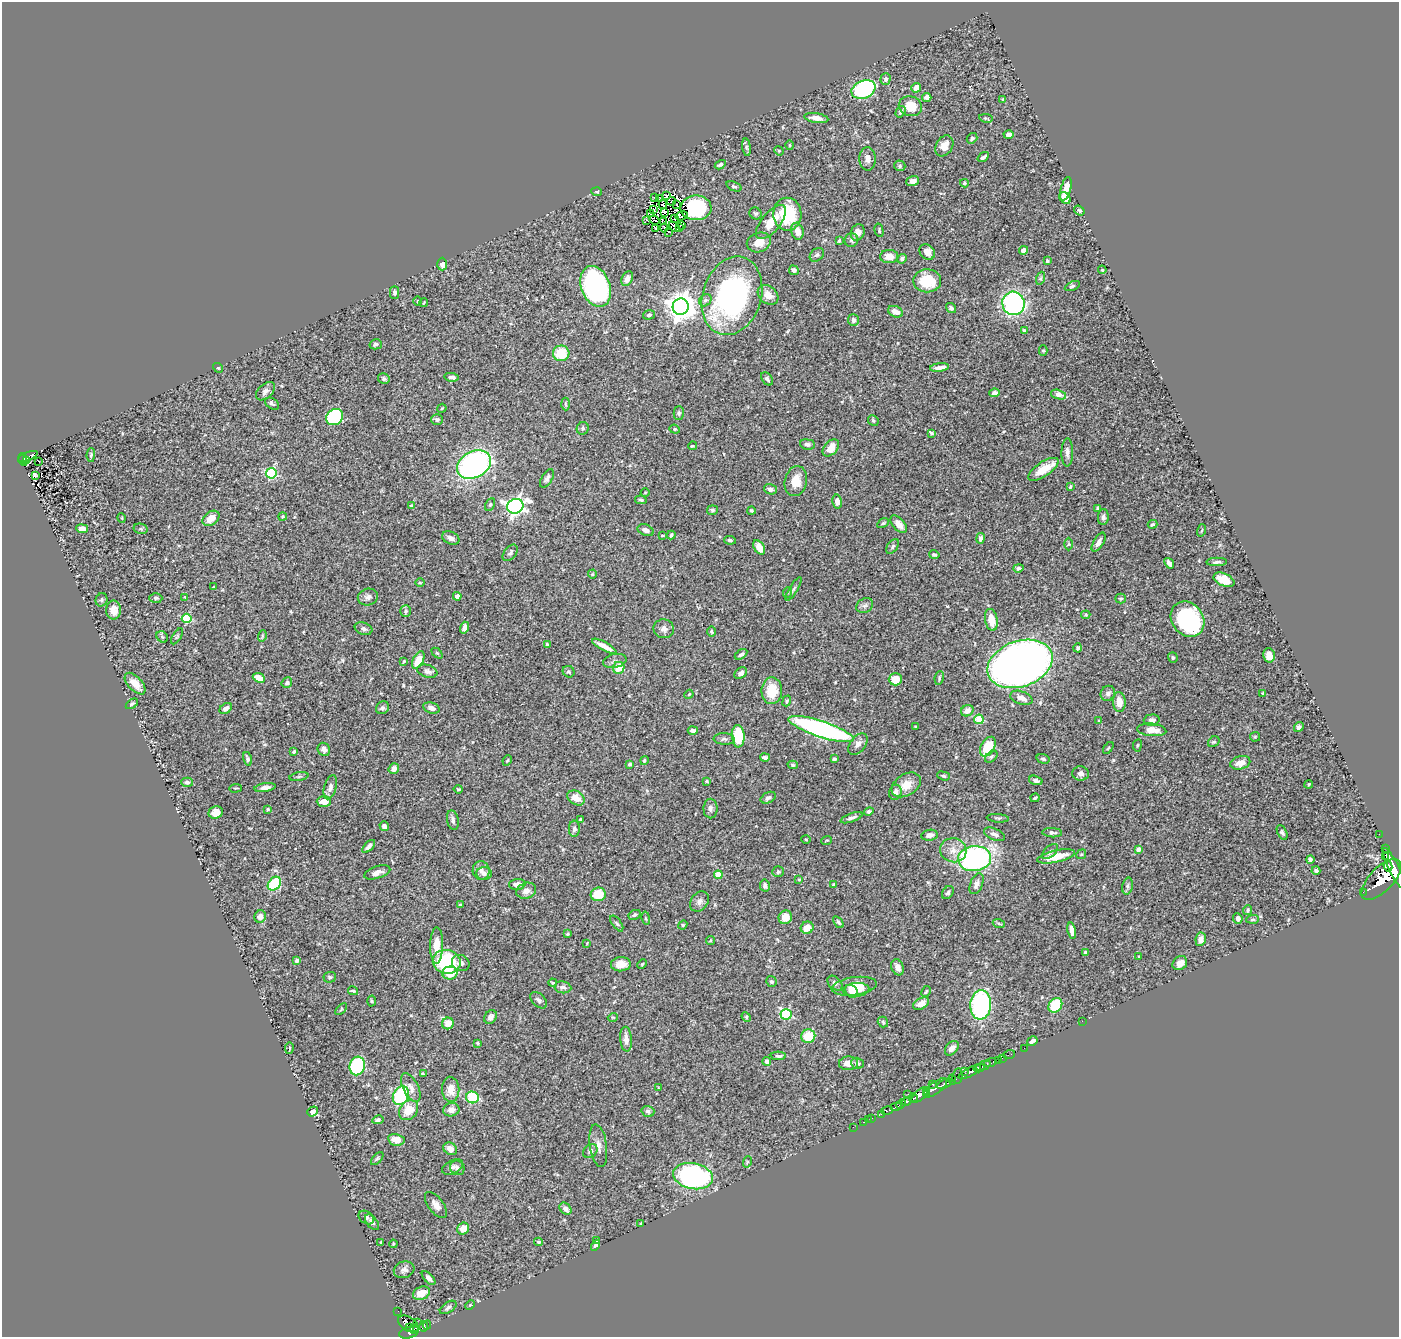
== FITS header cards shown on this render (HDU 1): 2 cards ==
NAXIS1  =                 1397
NAXIS2  =                 1335

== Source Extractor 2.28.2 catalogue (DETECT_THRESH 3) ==
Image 1397 x 1335 px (HDU 1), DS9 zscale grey, 1 PNG px = 1 image px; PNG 1401 x 1339 px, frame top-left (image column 1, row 1335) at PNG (2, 2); each listed source drawn as its Kron ellipse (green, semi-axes under 4 px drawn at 4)
Background 0.465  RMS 0.022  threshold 0.0665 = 3 sigma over >= 5 px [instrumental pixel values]
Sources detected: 449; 8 with non-positive FLUX_AUTO (blend fragments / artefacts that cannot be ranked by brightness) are neither listed nor drawn; the other 441 listed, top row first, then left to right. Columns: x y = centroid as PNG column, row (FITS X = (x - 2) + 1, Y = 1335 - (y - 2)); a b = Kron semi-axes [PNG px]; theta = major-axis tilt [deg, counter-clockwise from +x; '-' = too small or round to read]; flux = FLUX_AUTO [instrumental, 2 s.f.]
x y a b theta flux
886 79 5 5 - 3.4
916 88 5 4 - 11
863 90 12 9 22 190
927 97 4 4 - 6
1003 99 4 3 - 1.2
910 106 12 10 -19 27
900 112 6 4 58 2.9
816 118 12 4 -9 11
986 118 7 3 -9 1.9
1009 135 5 4 - 6.4
972 138 6 4 39 3.6
790 145 5 3 - 1.8
944 146 11 8 59 13
747 147 9 4 -82 2.8
779 151 5 4 - 1.5
983 157 6 3 36 3.3
868 159 12 8 -86 8.6
720 165 6 4 31 2.9
900 166 5 5 - 2.6
913 181 6 4 18 8.7
964 183 4 3 - 2
734 186 8 4 -22 3
1066 189 12 5 74 15
597 192 5 3 - 1.8
666 196 2 2 - 1.1
655 198 3 3 - 4.8
1065 198 6 5 - 13
659 199 3 2 - 2.4
671 201 4 2 - 1.7
663 205 4 3 - 0.75
676 205 3 2 - 1.7
696 208 15 12 1 140
653 210 3 3 - 0.46
1079 210 5 4 - 2.4
665 212 3 2 - 1.1
651 213 4 2 - 1.2
755 213 6 5 - 3.2
787 214 16 14 -88 75
682 216 6 3 17 0.032
674 219 3 2 - 2.5
647 220 4 3 - 22
654 220 5 2 - 0.95
664 221 3 2 - 1.3
771 222 21 9 50 27
681 225 3 2 - 0.35
674 227 6 4 -41 4.6
655 228 3 2 - 1.5
664 228 4 2 - 1.1
680 228 3 2 - 3.5
879 230 7 4 -76 2
797 231 8 6 -75 13
669 232 4 2 - 5.6
858 232 8 6 69 9.5
851 240 7 6 - 3.6
839 241 3 3 - 1.4
759 242 12 9 19 17
1024 250 4 4 - 10
927 252 8 7 - 10
817 255 8 6 42 3.6
889 256 9 6 -2 13
902 259 5 4 - 3.8
1047 261 3 3 - 2
442 264 6 5 - 7.3
794 270 5 4 - 4.2
1102 270 4 3 - 1.4
1041 278 6 4 71 2.6
627 279 8 5 64 8.7
927 281 14 11 -1 48
596 286 21 14 -68 260
1072 286 8 4 25 2.5
395 292 6 4 90 3.7
768 295 11 8 -39 15
732 296 40 29 73 310
705 300 7 5 42 3.4
417 301 5 3 - 1.3
424 302 4 2 - 1.4
1013 303 12 11 - 290
681 307 8 8 - 2100
951 308 5 4 - 3.6
895 312 8 5 -22 11
649 315 6 4 17 3.1
853 320 6 5 - 4.9
1024 330 4 3 - 2.2
376 344 6 5 - 3.6
1043 350 5 4 - 1.8
561 353 8 7 - 40
939 367 9 3 7 6.6
218 368 5 4 - 2.2
451 377 7 4 -8 4.8
384 379 6 5 - 3.5
767 379 7 5 -51 3.3
265 391 11 7 43 5.9
994 393 5 4 - 4.4
1058 395 8 4 -18 14
272 404 8 5 -33 3.6
565 404 6 4 -87 1.9
442 408 5 3 - 1.4
679 413 7 5 -89 2.9
335 417 9 7 40 130
437 420 6 5 - 3.6
873 420 5 5 - 2.5
583 428 6 6 - 3.3
675 429 5 4 - 2
931 433 4 3 - 2.6
807 444 7 5 -7 4.7
692 446 4 3 - 1.2
831 448 10 6 48 18
1067 452 14 6 89 6.6
91 455 6 4 88 2.8
28 457 10 3 24 68
23 459 6 4 -79 77
26 460 4 3 - 22
39 461 3 2 - 1.7
474 465 18 13 29 390
1043 469 17 7 33 27
271 473 5 5 - 150
35 475 4 3 - 2.1
547 478 10 5 58 4.3
796 481 15 11 77 20
1070 487 3 3 - 1.8
770 489 6 5 - 4.1
645 493 4 3 - 1.1
641 500 6 4 -10 2.5
837 502 7 5 -80 8.8
490 504 6 4 62 2.3
412 506 3 3 - 2.1
515 506 8 7 - 600
1097 509 4 3 - 2
712 510 5 4 - 2.8
751 511 4 4 - 2.1
283 516 4 4 - 2.6
1103 517 8 5 88 4.1
122 518 5 3 - 1.2
211 518 9 6 37 16
883 523 6 4 30 2.3
899 524 10 6 -48 11
1153 524 5 3 - 1.9
82 529 6 4 -9 10
141 529 7 5 -13 3
646 530 8 5 -23 7.1
1202 530 6 3 71 1.4
662 535 3 3 - 1.7
671 535 4 3 - 2.4
451 538 9 6 -25 7.6
980 538 5 4 - 5
730 540 6 4 -9 3.3
1099 542 11 5 60 6.3
1069 544 6 4 89 2.2
893 546 8 5 55 3.2
759 547 8 5 -57 15
510 553 9 6 51 4.2
934 555 5 4 - 2.7
1217 562 10 4 1 4.2
1169 563 6 4 -53 7
1018 568 5 4 - 4
592 574 4 4 - 1.6
1224 580 11 6 -25 26
420 583 5 3 - 1.4
214 587 3 3 - 2.5
794 589 13 3 58 2.9
788 592 5 3 - 1.7
457 596 4 4 - 6.9
185 597 3 3 - 1
368 597 10 8 13 6.1
156 598 6 5 - 2.9
1121 598 5 5 - 2.1
102 600 7 6 - 2.7
865 606 9 7 34 4.4
114 610 9 7 -89 12
406 611 6 5 - 2.5
1086 615 5 4 - 2
187 618 5 5 - 86
1188 619 19 15 -53 170
991 620 11 6 -80 23
464 628 6 4 72 7.5
363 629 9 6 -18 4.8
664 629 10 9 - 7.2
711 631 5 4 - 2.6
177 636 9 3 57 2
262 636 6 3 73 1.5
162 637 6 5 - 2.6
547 645 4 3 - 2.2
604 646 13 4 -28 12
1078 648 4 4 - 2.6
437 653 6 4 -43 1.7
741 654 7 4 32 3.7
1269 655 7 5 -76 12
1173 657 5 4 - 2.3
418 660 9 5 62 23
404 661 4 3 - 1.3
615 661 12 7 12 5.8
1020 664 34 23 19 1100
619 668 6 5 - 23
427 671 10 6 -17 5.5
569 672 6 5 - 2.7
741 673 7 5 36 6.1
259 678 6 4 -23 17
939 678 7 4 82 2.7
895 679 6 6 - 22
287 683 5 5 - 3.7
135 684 13 7 -47 21
772 691 13 10 87 36
1108 693 8 7 - 5.4
1263 693 4 4 - 1.9
689 694 5 3 - 1.3
1021 698 11 6 -19 10
787 701 5 3 - 1.8
1119 702 10 6 -86 14
132 704 7 3 34 3.2
226 708 7 4 35 6.5
382 708 7 6 - 3.2
431 708 8 5 -18 7.8
967 711 6 5 - 11
979 719 5 4 - 51
1152 720 8 6 4 5.8
1099 721 4 3 - 1.4
916 727 3 2 - 1.1
1299 727 5 4 - 4.2
821 729 34 8 -18 380
693 730 5 3 - 5
1152 730 14 6 -6 17
738 736 11 6 -87 60
1255 737 5 5 - 1.9
724 739 10 5 -3 4.4
1214 742 6 5 - 2.5
858 744 12 7 51 7.5
1137 745 6 3 81 1.6
988 747 11 6 59 40
1108 748 7 3 53 1.8
324 749 7 6 - 6.1
294 751 4 3 - 2.2
765 757 5 4 - 4.8
991 757 7 4 41 2.7
247 759 7 4 -73 4
834 759 4 3 - 2.8
1043 759 6 4 -18 2.9
507 760 5 4 - 1.7
644 760 4 4 - 2
1240 763 10 6 13 13
630 764 4 3 - 2.8
793 765 5 4 - 2.3
394 769 5 5 - 8.9
1081 773 8 7 - 5.3
943 776 6 4 -19 2.6
299 777 9 4 11 2.7
1036 780 7 4 -17 5.3
707 781 3 2 - 1.5
187 782 6 4 -2 3.5
1309 784 4 3 - 1.4
906 785 16 10 33 19
330 787 12 6 75 6.5
235 788 6 2 5 1.5
265 788 10 4 8 6.3
458 789 4 3 - 1.8
895 792 8 6 72 7.9
576 798 9 6 -33 17
768 798 8 5 27 4.4
1035 798 4 2 - 2.2
324 802 7 5 -2 14
268 809 4 4 - 1.6
710 809 10 7 89 5
869 811 5 4 - 2.7
216 812 7 6 - 12
852 818 11 4 20 5.2
998 818 11 3 -4 2.3
580 819 3 3 - 1.7
453 820 10 5 -80 4.9
384 826 5 4 - 4.4
574 829 8 5 87 4.2
1282 832 8 4 -63 3.3
1052 833 10 4 -3 5.1
994 834 11 5 -23 6.3
1379 834 2 2 - 3.6
930 835 8 5 9 7.4
806 839 4 3 - 1.3
826 840 5 2 - 1.3
369 846 8 4 47 5.4
1386 848 2 2 - 4.4
1138 849 4 4 - 7.5
953 850 13 12 - 16
1050 852 10 5 41 3.8
1081 854 5 4 - 2
1056 856 19 6 12 35
1386 856 3 2 - 120
975 859 16 12 4 310
1310 859 4 4 - 3
1388 866 5 4 - 480
1394 869 23 5 -64 1700
481 870 9 8 - 8.4
1316 870 4 4 - 2.6
377 872 13 6 18 8.2
778 872 6 5 - 3.4
484 874 8 6 -6 6.4
718 875 4 4 - 31
799 880 4 3 - 1.4
1381 880 26 12 46 3500
274 884 8 5 49 91
517 884 8 5 4 8.6
834 884 4 3 - 1.8
976 884 11 6 67 6.9
765 886 6 5 - 4.7
1127 886 8 5 78 3.5
526 891 10 8 20 9.8
1363 892 2 2 - 21
948 893 7 5 56 3.2
598 894 7 6 - 33
699 901 11 8 54 6.9
460 905 3 3 - 1.7
1248 910 5 4 - 2.4
634 915 6 4 27 3.4
260 916 6 6 - 8
785 917 7 6 - 18
646 918 7 3 -80 1.7
1238 918 5 4 - 7.5
1253 919 6 4 4 2.4
838 922 6 4 -52 2.9
617 923 9 4 -54 2.8
999 924 6 4 -20 1.8
683 925 5 4 - 1.7
807 928 6 6 - 19
1072 930 8 4 -79 10
567 934 3 3 - 1.6
1201 939 7 5 82 9.3
710 940 5 3 - 1.3
587 943 4 4 - 1.2
437 945 18 6 89 24
1085 952 3 3 - 2.6
1139 956 3 2 - 1.3
297 961 4 3 - 3.8
447 962 14 12 -11 130
461 963 9 7 -32 6.2
1180 963 8 6 39 9.5
621 964 10 7 6 14
642 964 5 3 - 1.3
898 967 8 6 -67 8.6
450 973 7 6 - 27
330 977 6 5 - 2.6
771 981 6 5 - 2.5
553 983 4 3 - 1.7
835 983 9 6 -44 4.3
854 986 23 9 8 24
563 987 8 6 -9 4.8
856 990 13 7 4 13
353 991 5 3 - 2
851 991 7 5 -49 6.7
926 991 6 3 61 1.8
539 1000 10 6 -43 4.8
371 1001 5 3 - 1.5
921 1004 9 5 29 11
981 1005 15 10 85 200
1055 1005 8 6 52 60
341 1009 7 2 45 1.2
786 1014 6 5 - 110
491 1017 7 6 - 6.1
613 1017 5 3 - 1.3
746 1017 5 4 - 1.7
1082 1021 2 2 - 64
883 1022 5 5 - 2.2
448 1023 6 6 - 17
808 1036 7 7 - 33
626 1039 12 6 -85 9.6
1032 1041 6 3 32 4
478 1043 4 3 - 1.9
289 1048 5 3 - 1.5
952 1048 8 5 48 8.8
1024 1048 2 2 - 7
1009 1055 6 2 19 10
778 1056 7 4 -2 3.1
1002 1058 2 2 - 9
998 1060 2 2 - 11
767 1061 4 4 - 5.7
848 1063 10 7 5 10
857 1063 6 5 - 5.1
990 1063 6 3 15 65
357 1066 9 7 75 130
983 1066 8 3 24 260
979 1068 5 4 - 280
964 1071 2 2 - 22
970 1072 12 3 29 490
423 1074 4 3 - 1.6
957 1076 8 5 81 110
952 1080 5 3 - 120
932 1084 3 3 - 75
944 1084 8 3 25 170
411 1088 16 7 -63 9.7
658 1088 4 2 - 0.98
935 1088 14 6 37 410
451 1089 13 8 -87 16
926 1092 4 2 - 210
908 1094 2 2 - 7.1
920 1095 10 5 43 800
401 1096 10 7 62 110
472 1097 6 6 - 66
913 1098 4 3 - 220
906 1102 5 3 - 240
901 1104 5 3 - 200
896 1107 5 3 - 300
409 1110 11 8 51 27
451 1110 8 6 10 8.9
887 1110 6 3 12 120
313 1111 6 4 36 6.1
648 1111 6 5 - 3.7
881 1114 2 2 - 31
872 1118 2 2 - 9
378 1120 5 4 - 3.8
868 1120 2 2 - 4.5
863 1122 3 2 - 12
853 1127 2 2 - 4.6
396 1140 8 5 -11 15
598 1146 21 8 -82 11
450 1149 7 6 - 9.8
590 1151 8 6 42 5.6
377 1159 8 3 48 2
747 1162 6 3 72 1.7
453 1167 11 6 26 6.1
457 1168 8 6 -48 4.2
693 1176 20 13 -11 310
436 1205 15 7 -53 9.7
565 1209 7 5 -49 7.8
366 1218 8 6 -35 4.4
372 1222 9 5 -52 4.6
641 1223 3 2 - 0.93
463 1229 6 5 - 16
597 1241 3 2 - 1.3
539 1242 4 3 - 2
381 1243 3 2 - 1.5
393 1244 4 3 - 1.6
595 1245 5 4 - 4.5
404 1270 10 8 19 6.5
429 1278 9 4 -46 6.4
421 1293 9 6 23 18
470 1305 5 3 - 1.5
448 1307 9 5 33 4.1
398 1311 2 2 - 5.9
417 1322 2 2 - 34
408 1324 11 6 -32 360
427 1325 5 3 - 9.2
410 1327 3 3 - 99
424 1327 5 3 - 70
415 1329 5 4 - 190
409 1332 10 5 17 380
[8 non-positive-flux detections neither listed nor drawn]